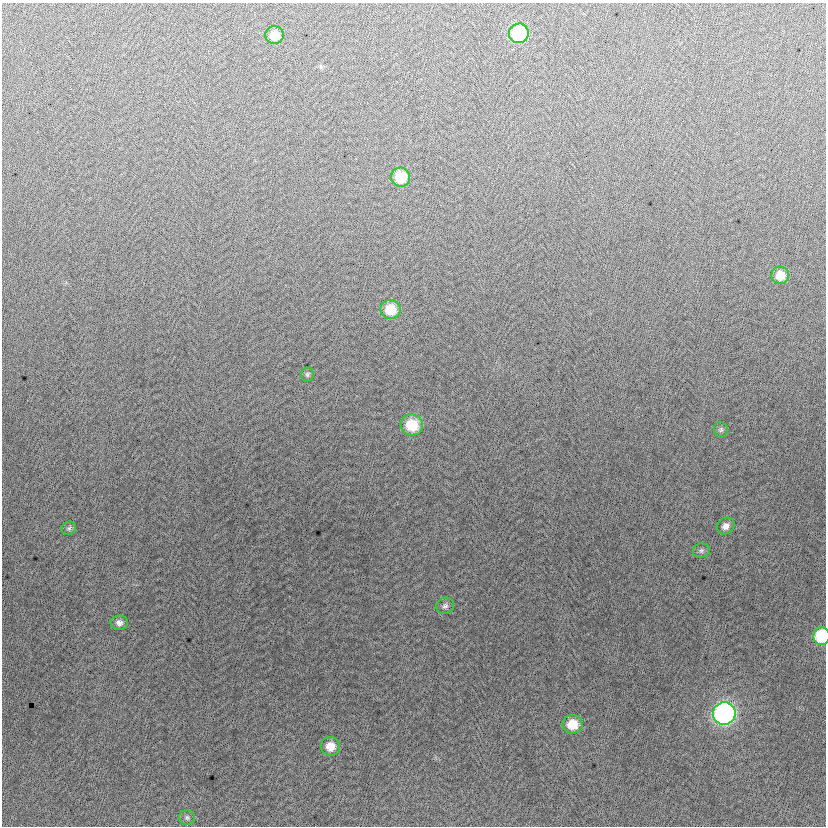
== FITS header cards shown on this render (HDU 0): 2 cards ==
NAXIS1  =                  824
NAXIS2  =                  824

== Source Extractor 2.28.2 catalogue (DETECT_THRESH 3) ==
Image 824 x 824 px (HDU 0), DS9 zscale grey, 1 PNG px = 1 image px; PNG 828 x 828 px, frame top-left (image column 1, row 824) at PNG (2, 3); each listed source drawn as its Kron ellipse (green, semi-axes under 4 px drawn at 4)
Background -8.38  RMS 13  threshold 37.8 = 3 sigma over >= 5 px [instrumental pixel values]
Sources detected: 18; all 18 listed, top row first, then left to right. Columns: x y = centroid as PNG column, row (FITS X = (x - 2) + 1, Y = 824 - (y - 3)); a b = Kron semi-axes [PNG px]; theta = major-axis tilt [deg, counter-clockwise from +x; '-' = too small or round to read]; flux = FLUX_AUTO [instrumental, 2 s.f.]
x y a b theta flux
519 33 10 9 - 61000
274 35 9 9 - 12000
401 177 10 9 - 27000
780 275 9 9 - 13000
391 309 10 9 - 20000
307 374 7 6 - 1800
412 425 11 10 - 28000
721 430 7 7 - 2100
726 526 9 8 - 5000
69 528 7 6 - 2200
701 551 8 7 - 2300
445 606 9 8 - 3100
119 623 8 7 - 3800
822 636 9 8 - 48000
724 714 11 11 - 280000
572 724 10 9 - 20000
330 746 9 9 - 12000
187 818 8 7 - 2400
At the frame edge (FLAGS 8, measured only in part): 1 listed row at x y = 822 636